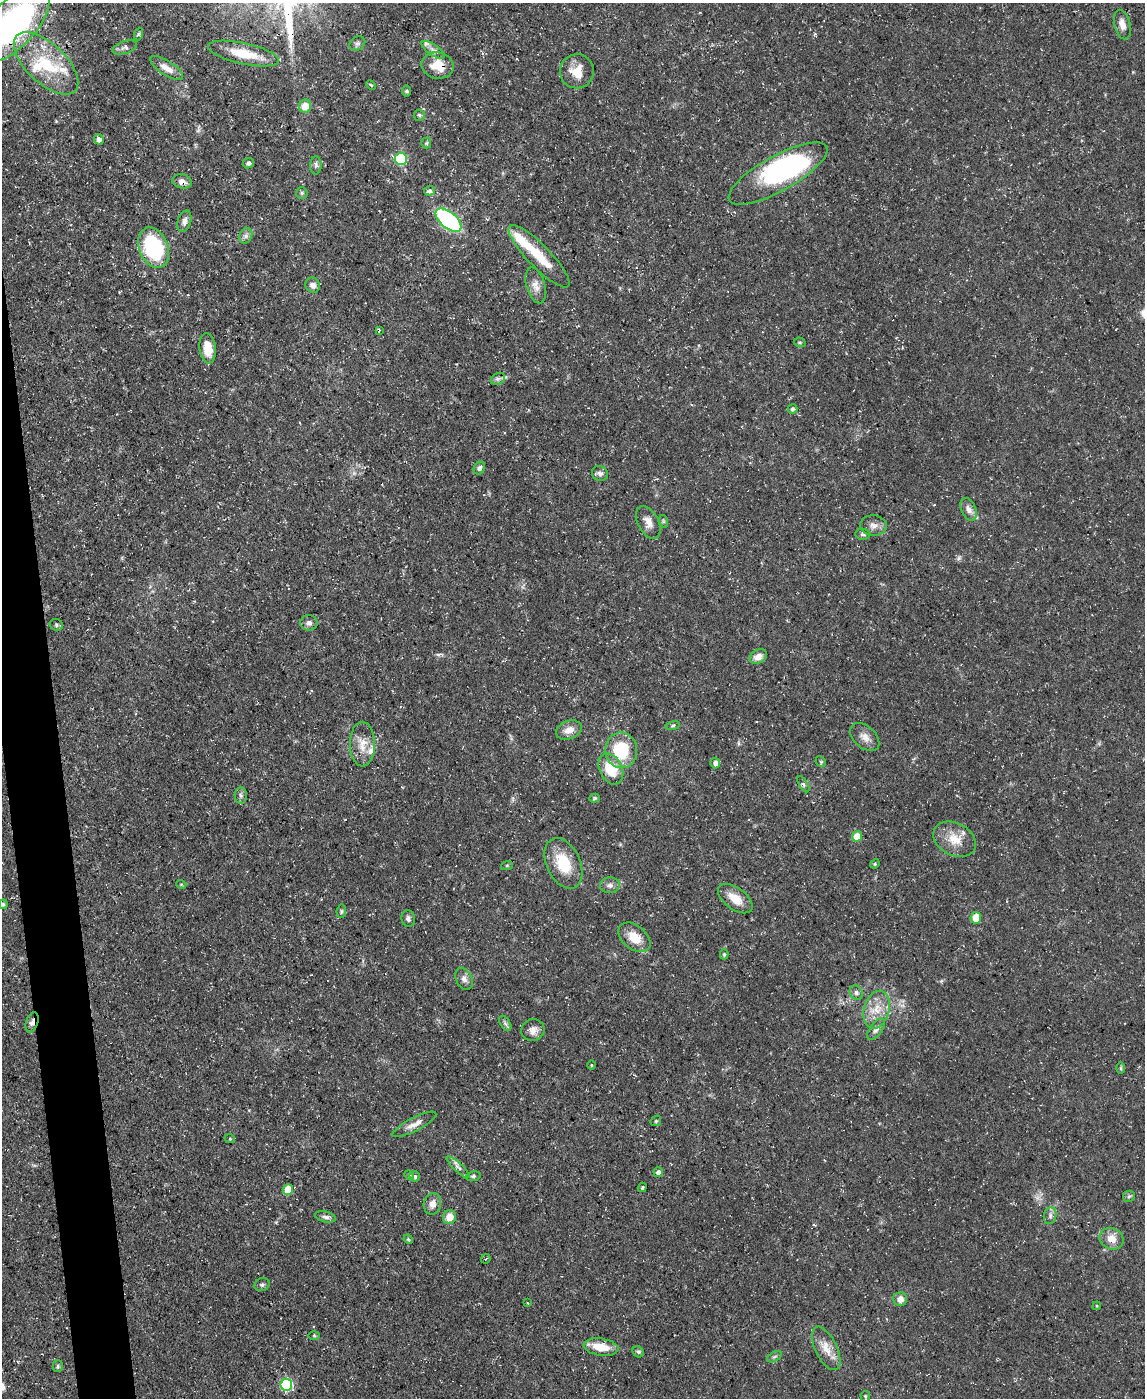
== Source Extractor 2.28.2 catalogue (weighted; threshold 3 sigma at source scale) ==
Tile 7 of 4 x 3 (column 3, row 2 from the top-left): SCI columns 2289-3431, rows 1524-2919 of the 4575 x 4549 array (HDU 1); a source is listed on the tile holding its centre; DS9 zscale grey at full resolution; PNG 1147 x 1400 px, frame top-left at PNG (2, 3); each listed source drawn as its Kron ellipse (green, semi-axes under 4 px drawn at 4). Shown black and unused: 3% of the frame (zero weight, under 3 of 5 exposures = <1% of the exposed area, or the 3 px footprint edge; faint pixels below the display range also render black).
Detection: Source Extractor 2.28.2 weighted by HDU 2 'WHT'; one run over the whole footprint, this tile lists its part. Background 0.0654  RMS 0.0044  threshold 0.0196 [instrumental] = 3 sigma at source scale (4.5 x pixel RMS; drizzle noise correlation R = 1.50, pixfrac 1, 0.05/0.05 arcsec/px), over >= 5 px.
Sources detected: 116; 1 inside a brighter object's white glare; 1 cosmic-ray / hot-pixel residue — neither listed nor drawn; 4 inside a brighter listed object's ellipse — not listed separately; the other 110 listed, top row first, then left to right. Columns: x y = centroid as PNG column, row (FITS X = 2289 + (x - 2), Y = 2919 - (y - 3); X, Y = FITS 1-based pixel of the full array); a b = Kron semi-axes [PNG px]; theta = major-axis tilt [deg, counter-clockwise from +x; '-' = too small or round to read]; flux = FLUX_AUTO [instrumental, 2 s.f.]
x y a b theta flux
14 24 47 22 48 110
1122 25 15 8 -76 3.5
139 34 7 4 71 0.64
357 43 8 6 37 1.3
125 47 13 6 17 1.5
433 50 13 5 -35 2
243 54 36 10 -12 14
46 63 40 19 -43 22
438 65 16 13 -10 8
167 68 19 7 -33 3.9
577 71 17 17 - 7.7
371 85 5 3 - 0.43
407 91 6 4 -90 0.54
305 106 6 6 - 5.9
419 115 6 5 - 0.77
99 139 5 5 - 2.2
426 143 5 5 - 0.58
401 159 6 6 - 32
248 163 6 5 - 1.1
316 165 9 5 88 1.2
778 173 55 17 29 63
182 181 10 7 -13 2.4
429 191 5 5 - 0.91
302 193 6 5 - 0.77
449 220 15 8 -40 60
184 221 11 6 74 2
246 236 8 6 69 1.4
154 248 21 14 -67 42
539 256 42 11 -46 13
313 285 8 7 - 2
536 285 18 9 -74 3.7
379 330 4 3 - 0.43
800 342 6 4 -19 0.59
208 348 15 8 -84 7.5
498 379 7 5 28 1.1
792 409 5 4 - 0.8
479 468 7 5 59 1.3
600 474 8 7 - 1.5
969 509 12 7 -65 2.6
663 521 6 4 -72 0.68
648 522 17 10 -63 3.8
873 525 13 10 -5 2.8
863 534 7 5 -4 0.88
309 623 8 7 - 1.8
56 625 7 5 -22 0.99
758 657 9 7 26 3.1
673 726 7 3 9 0.6
569 730 13 9 21 4.2
865 737 17 11 -42 3.7
362 744 22 12 -89 6.7
621 750 18 16 -83 21
821 762 6 4 -45 0.64
715 763 5 5 - 1.8
611 769 16 11 -63 13
803 784 9 3 -58 0.83
241 795 8 6 -87 1.2
595 798 5 4 - 0.67
857 836 5 5 - 8
955 839 22 16 -28 8.1
563 863 27 17 -65 15
875 864 5 4 - 0.51
507 865 6 4 19 0.54
181 884 5 3 - 0.38
610 885 10 8 5 1.9
735 899 20 10 -36 7.1
3 904 4 4 - 0.63
341 911 6 4 83 0.72
408 918 8 6 -80 1.4
976 918 6 5 - 6.5
634 937 18 12 -40 8.2
724 954 5 4 - 0.62
464 979 11 8 -64 2.2
856 993 7 6 - 1.3
877 1010 19 13 74 7.6
32 1022 10 6 70 2
505 1023 8 5 -59 1
876 1029 12 6 54 1.9
533 1030 12 10 27 2.8
591 1065 5 3 - 0.38
1121 1068 6 4 -90 0.62
656 1121 6 4 45 0.61
414 1124 24 6 27 3.6
230 1139 5 3 - 0.43
458 1167 15 4 -43 1.9
658 1172 5 4 - 1.9
409 1175 5 4 - 0.57
415 1176 5 5 - 1.1
473 1176 7 5 9 0.83
642 1187 5 3 - 0.66
288 1189 5 5 - 11
1129 1196 6 5 - 0.76
432 1204 11 8 78 3.2
1050 1216 8 6 77 1.5
325 1217 10 5 -14 1.5
450 1217 7 6 - 5.2
408 1239 5 4 - 0.52
1112 1239 12 10 -25 5.1
486 1259 5 3 - 0.44
262 1285 8 6 20 1
900 1299 7 7 - 3.1
527 1303 3 2 - 0.36
1097 1306 4 3 - 0.4
314 1336 6 4 -1 0.54
601 1347 17 8 -8 8.1
826 1348 23 11 -64 6.2
638 1352 6 5 - 0.78
774 1357 8 4 30 0.89
58 1366 6 5 - 0.71
286 1385 6 6 - 44
865 1396 5 5 - 0.59
Overlapping masked pixels (flux is a lower limit): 4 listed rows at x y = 14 24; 438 65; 182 181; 32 1022
Isophote crosses this tile's border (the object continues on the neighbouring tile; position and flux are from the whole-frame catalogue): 1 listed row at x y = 14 24